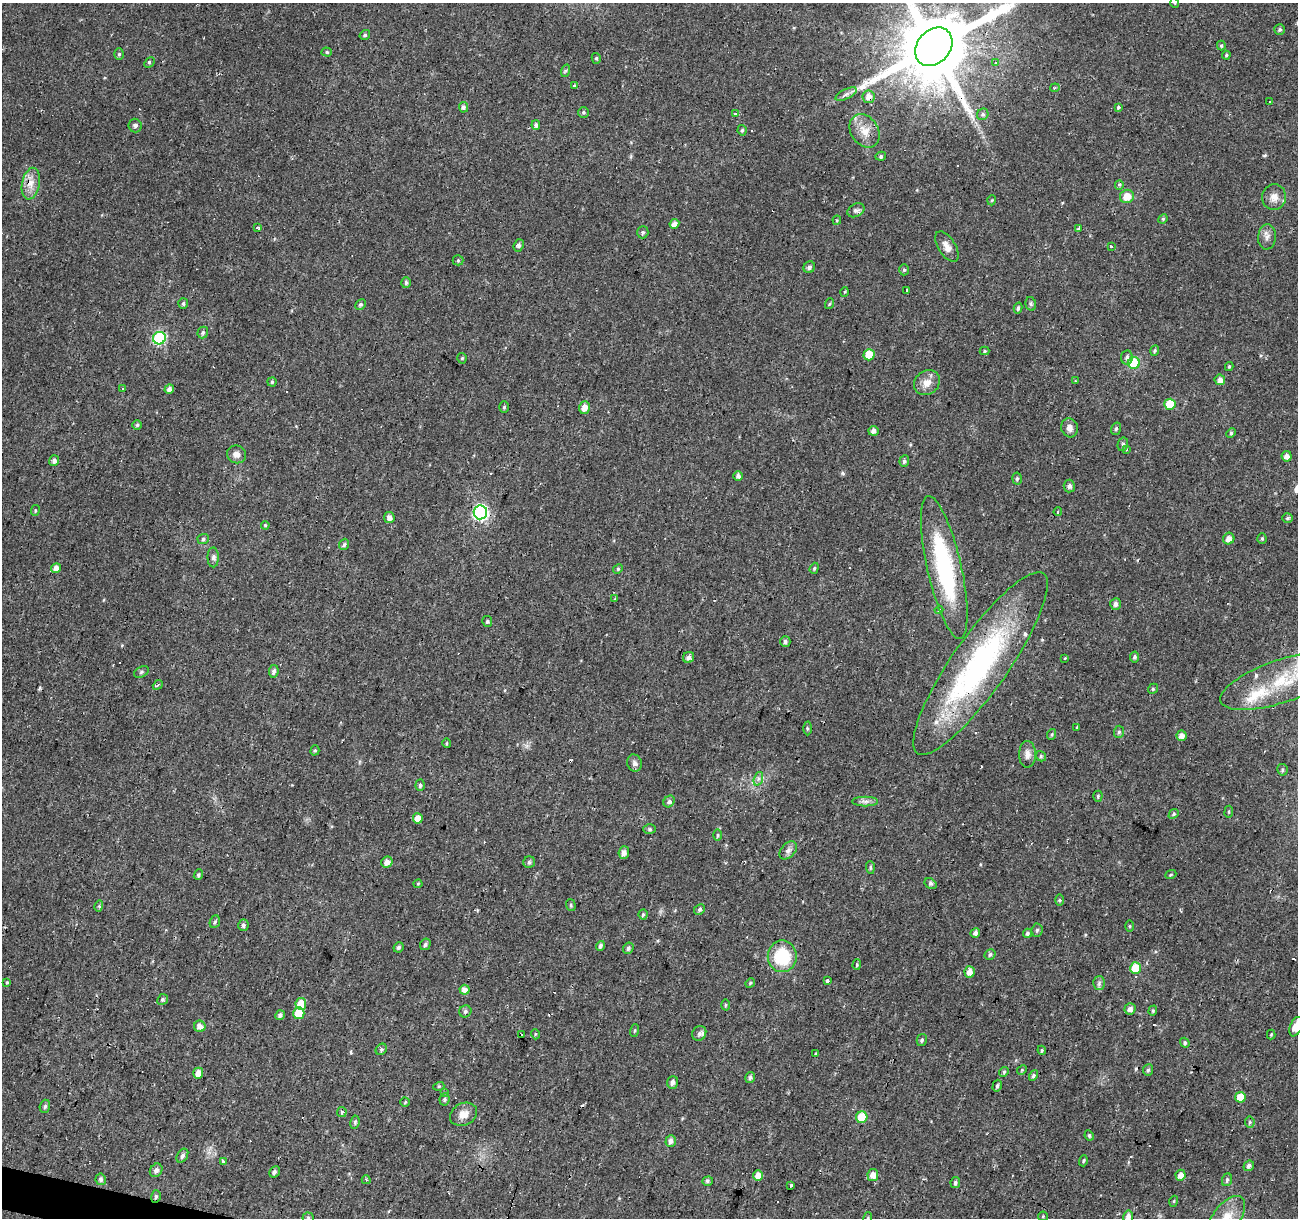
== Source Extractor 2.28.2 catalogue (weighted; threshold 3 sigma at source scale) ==
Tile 7 of 4 x 4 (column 3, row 2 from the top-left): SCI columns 2591-3886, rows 2652-3867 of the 5186 x 5364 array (HDU 1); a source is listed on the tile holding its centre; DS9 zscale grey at full resolution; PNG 1300 x 1220 px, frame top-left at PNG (2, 3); each listed source drawn as its Kron ellipse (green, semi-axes under 4 px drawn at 4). Shown black and unused: <1% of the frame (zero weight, under 2 of 3 exposures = <1% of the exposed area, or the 3 px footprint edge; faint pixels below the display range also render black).
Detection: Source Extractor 2.28.2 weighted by HDU 2 'WHT'; one run over the whole footprint, this tile lists its part. Background 0.024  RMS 0.0033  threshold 0.015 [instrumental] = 3 sigma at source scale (4.5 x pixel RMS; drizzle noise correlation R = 1.50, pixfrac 1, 0.0396/0.0396 arcsec/px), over >= 5 px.
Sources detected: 257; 16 cosmic-ray / hot-pixel residue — neither listed nor drawn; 8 inside a brighter listed object's ellipse — not listed separately; the other 233 listed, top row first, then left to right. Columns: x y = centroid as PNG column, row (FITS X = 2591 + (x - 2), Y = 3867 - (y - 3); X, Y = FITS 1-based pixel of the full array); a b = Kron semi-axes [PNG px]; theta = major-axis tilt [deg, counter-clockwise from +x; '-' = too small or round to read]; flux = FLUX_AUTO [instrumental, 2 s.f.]
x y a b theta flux
1175 3 5 3 - 0.26
1280 29 5 5 - 0.65
365 35 5 4 - 0.64
1221 46 5 4 - 0.49
934 47 21 16 48 4200
327 52 5 4 - 0.53
119 54 6 5 - 0.53
1226 55 4 3 - 0.41
596 58 5 4 - 0.53
149 62 6 3 46 0.48
996 63 3 3 - 0.94
565 71 6 4 71 0.49
574 85 4 3 - 0.71
1055 88 5 4 - 0.49
846 94 11 5 26 1.3
868 97 6 6 - 2.2
1269 101 3 3 - 1
463 107 5 4 - 0.94
1118 108 3 3 - 1.6
583 112 5 5 - 0.56
736 114 3 3 - 3.4
983 114 6 5 - 0.7
135 125 7 6 - 0.79
536 125 5 4 - 1
742 130 5 4 - 0.49
865 131 18 13 -56 4.7
881 156 5 4 - 0.62
31 184 16 8 78 3.4
1119 185 5 4 - 0.45
1127 196 7 6 - 4.2
1274 197 13 12 - 2.7
992 200 5 3 - 0.28
856 210 9 6 25 0.93
1163 219 5 4 - 0.45
837 220 4 4 - 0.36
674 224 5 4 - 1.9
257 227 4 3 - 0.69
1079 229 3 3 - 4
643 232 6 5 - 0.59
1267 237 12 9 85 1.8
519 245 6 5 - 0.88
1111 246 3 3 - 1.2
947 247 17 8 -58 2.5
458 260 5 5 - 0.42
809 267 6 5 - 1
904 270 5 5 - 0.59
406 283 5 4 - 0.79
906 290 3 3 - 0.86
845 292 5 3 - 0.36
183 303 5 5 - 0.69
360 304 6 5 - 0.73
829 304 5 3 - 0.37
1031 304 7 5 -77 0.63
1018 308 6 3 76 0.68
203 333 6 5 - 0.65
159 338 6 6 - 40
985 351 5 4 - 0.42
1155 351 5 4 - 0.54
869 355 5 5 - 7.5
1127 357 7 6 - 0.88
462 358 5 4 - 0.51
1134 363 6 6 - 17
1229 367 4 3 - 0.42
1220 380 5 5 - 1.7
1075 381 3 2 - 0.48
272 382 4 4 - 0.49
927 383 14 11 39 3.2
122 388 3 3 - 2.1
169 389 5 4 - 1.3
1170 404 5 5 - 11
504 407 6 5 - 0.52
584 408 6 5 - 3.2
137 425 5 5 - 0.54
1070 428 9 8 - 2
1116 429 6 5 - 0.63
873 431 5 5 - 1.5
1231 433 5 4 - 0.57
1123 444 7 5 76 0.67
1127 449 3 3 - 0.97
236 454 10 9 - 1.7
1287 456 5 5 - 1.8
54 461 5 5 - 1
904 461 6 5 - 0.84
738 476 5 5 - 1.1
1017 479 6 4 85 0.6
1069 486 6 5 - 1.1
35 511 5 4 - 0.42
480 512 7 7 - 71
1058 512 4 3 - 0.39
389 518 5 5 - 1.7
1288 518 5 4 - 0.46
265 525 4 3 - 0.37
1262 538 5 4 - 0.44
203 539 6 5 - 0.61
1229 539 6 5 - 2.1
344 544 6 5 - 0.7
213 557 10 5 -90 0.96
944 567 73 17 -77 39
56 568 5 5 - 2.2
814 568 5 4 - 0.49
618 569 5 4 - 0.4
615 599 4 3 - 2.2
1116 604 6 5 - 1.2
939 610 4 3 - 0.45
487 621 5 5 - 0.55
785 641 5 5 - 0.87
689 657 6 5 - 1.3
1135 657 5 4 - 0.74
1065 658 3 2 - 0.36
980 663 110 28 55 73
274 671 6 5 - 1.1
141 672 8 5 28 0.64
1282 681 65 21 19 24
158 685 5 3 - 0.55
1153 689 5 4 - 0.52
807 728 7 3 -89 0.5
1077 728 3 3 - 0.48
1119 732 6 5 - 0.6
1052 734 5 3 - 0.39
1181 736 5 5 - 1.8
446 743 5 3 - 0.32
315 750 5 4 - 0.5
1027 754 13 8 -90 2
1041 756 5 4 - 0.51
634 763 8 7 - 1.2
1282 770 6 5 - 0.53
758 779 7 4 71 0.88
420 785 6 4 87 0.65
1098 796 5 4 - 0.5
669 801 6 5 - 0.9
865 801 13 5 0 1.3
1229 812 6 3 82 0.38
1174 814 6 4 43 0.52
418 818 5 5 - 3.5
650 829 6 5 - 0.51
718 835 6 3 -90 0.41
788 850 10 7 46 1.4
624 852 6 5 - 1.7
387 862 6 5 - 2
529 862 6 5 - 0.77
870 867 6 4 -87 0.51
198 875 5 4 - 0.61
1171 875 6 4 21 0.42
418 884 4 4 - 0.34
930 884 6 5 - 0.93
1060 900 6 4 -89 0.43
571 905 6 4 -71 0.49
99 906 6 3 76 0.49
699 910 6 5 - 0.71
643 914 5 4 - 0.57
215 922 6 5 - 0.58
243 925 6 5 - 0.91
1130 926 6 4 -90 0.4
1037 930 6 5 - 0.64
975 933 5 4 - 1.2
1027 933 4 4 - 0.65
425 944 6 5 - 0.78
600 946 5 4 - 0.92
398 947 5 4 - 0.77
628 948 6 5 - 0.89
990 954 6 5 - 0.73
782 956 16 14 -90 16
857 965 5 4 - 0.46
1135 968 6 5 - 8.2
970 972 5 5 - 2.4
828 981 3 3 - 1.7
7 982 4 4 - 0.35
750 983 5 4 - 0.4
1099 983 6 6 - 0.82
465 990 5 5 - 2.4
163 999 5 5 - 0.54
301 1004 6 5 - 5.9
726 1005 5 3 - 0.37
1130 1009 5 5 - 1.6
465 1011 6 6 - 0.75
1153 1011 5 4 - 0.43
299 1013 6 5 - 9.1
280 1015 5 4 - 0.94
200 1026 6 5 - 2.2
1296 1027 10 6 67 4.5
635 1030 6 3 71 0.34
699 1033 8 6 52 0.92
535 1034 5 3 - 0.32
522 1035 3 2 - 0.35
1271 1035 5 4 - 0.36
922 1040 6 5 - 0.73
1185 1043 5 4 - 0.69
381 1049 6 5 - 0.6
1042 1050 4 4 - 0.42
815 1053 3 2 - 0.43
1022 1070 5 4 - 0.36
1148 1070 6 5 - 0.65
1004 1072 5 4 - 0.43
198 1073 5 5 - 3
1033 1075 5 4 - 0.82
750 1077 5 5 - 0.93
673 1082 6 5 - 1.3
439 1086 5 3 - 0.37
997 1086 6 4 74 0.58
444 1092 4 4 - 0.51
1240 1097 5 5 - 5.8
445 1099 6 5 - 0.74
405 1102 5 4 - 0.42
45 1106 7 5 72 0.67
342 1112 5 4 - 0.52
464 1114 14 11 27 3.1
862 1117 6 5 - 11
355 1122 7 4 81 0.61
1250 1122 5 5 - 0.51
1089 1135 5 4 - 0.59
671 1141 6 5 - 1.5
182 1156 7 5 60 0.94
223 1161 3 3 - 0.77
1083 1161 5 4 - 0.39
1249 1166 5 5 - 0.93
156 1170 7 6 - 1.2
274 1172 6 5 - 1
873 1175 6 5 - 2.7
1180 1175 5 5 - 2.3
758 1176 5 5 - 3
101 1179 6 5 - 0.77
366 1180 4 3 - 0.32
1227 1180 6 5 - 0.65
708 1181 5 4 - 0.7
955 1183 5 5 - 0.72
791 1186 4 3 - 2
156 1196 6 4 75 0.66
1174 1201 5 3 - 0.31
1043 1216 5 4 - 0.37
1128 1216 6 5 - 2.1
308 1218 5 5 - 0.48
868 1218 6 4 73 0.47
1227 1218 25 13 53 6.9
Overlapping masked pixels (flux is a lower limit): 4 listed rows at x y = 934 47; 868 97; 980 663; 156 1196
Isophote crosses this tile's border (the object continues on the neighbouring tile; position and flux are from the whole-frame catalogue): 8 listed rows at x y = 1175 3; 934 47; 1282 681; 1296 1027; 1128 1216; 308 1218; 868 1218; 1227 1218